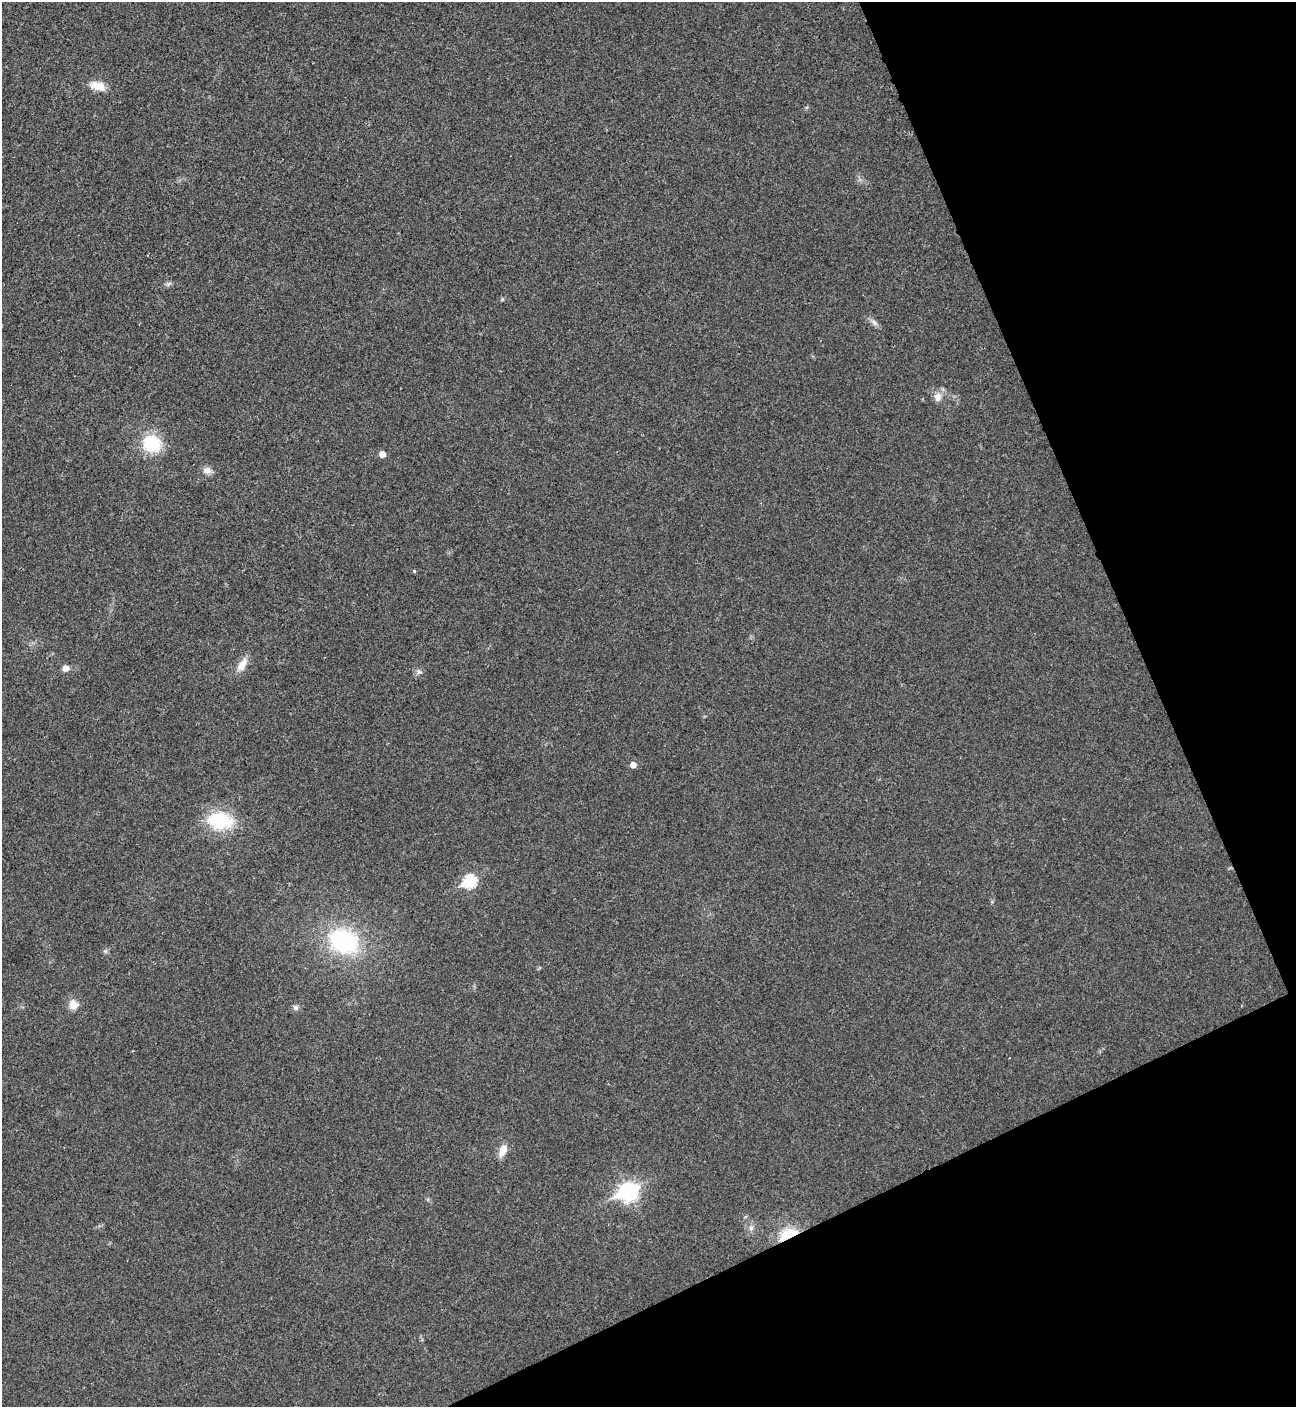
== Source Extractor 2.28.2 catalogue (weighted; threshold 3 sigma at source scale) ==
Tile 12 of 4 x 4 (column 4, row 3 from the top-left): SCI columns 4169-5462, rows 1409-2813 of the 5618 x 5630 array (HDU 1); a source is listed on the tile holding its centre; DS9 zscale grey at full resolution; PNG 1298 x 1409 px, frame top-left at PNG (2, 2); no overlay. Shown black and unused: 22% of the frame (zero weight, under 3 of 4 exposures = <1% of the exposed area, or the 3 px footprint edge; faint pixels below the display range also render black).
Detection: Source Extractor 2.28.2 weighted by HDU 2 'WHT'; one run over the whole footprint, this tile lists its part. Background 0.0196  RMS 0.0055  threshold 0.0249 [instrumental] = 3 sigma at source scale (4.5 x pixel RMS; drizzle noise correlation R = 1.50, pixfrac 1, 0.05/0.05 arcsec/px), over >= 5 px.
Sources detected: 21; all 21 listed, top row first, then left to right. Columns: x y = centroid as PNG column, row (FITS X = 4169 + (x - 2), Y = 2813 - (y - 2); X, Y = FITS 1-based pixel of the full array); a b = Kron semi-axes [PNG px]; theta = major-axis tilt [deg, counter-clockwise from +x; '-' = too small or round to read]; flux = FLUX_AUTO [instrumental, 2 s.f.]
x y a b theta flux
97 86 19 10 -14 6.5
502 299 5 4 - 0.75
874 322 10 5 -54 1.8
937 397 12 9 -87 3.8
152 443 16 14 -31 28
382 454 6 5 - 3.8
207 470 10 9 - 2.8
414 571 5 4 - 0.59
242 664 20 9 61 5.6
65 668 7 6 - 3.2
419 672 7 4 -1 1.2
633 765 5 5 - 3.7
220 821 32 21 -9 26
469 882 7 6 - 50
344 941 31 23 -25 58
73 1005 11 10 - 5.2
295 1007 8 6 -45 1.6
503 1150 14 8 70 5.1
628 1191 9 7 24 190
751 1228 6 6 - 1.6
788 1235 18 9 25 20
Overlapping masked pixels (flux is a lower limit): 1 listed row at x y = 788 1235